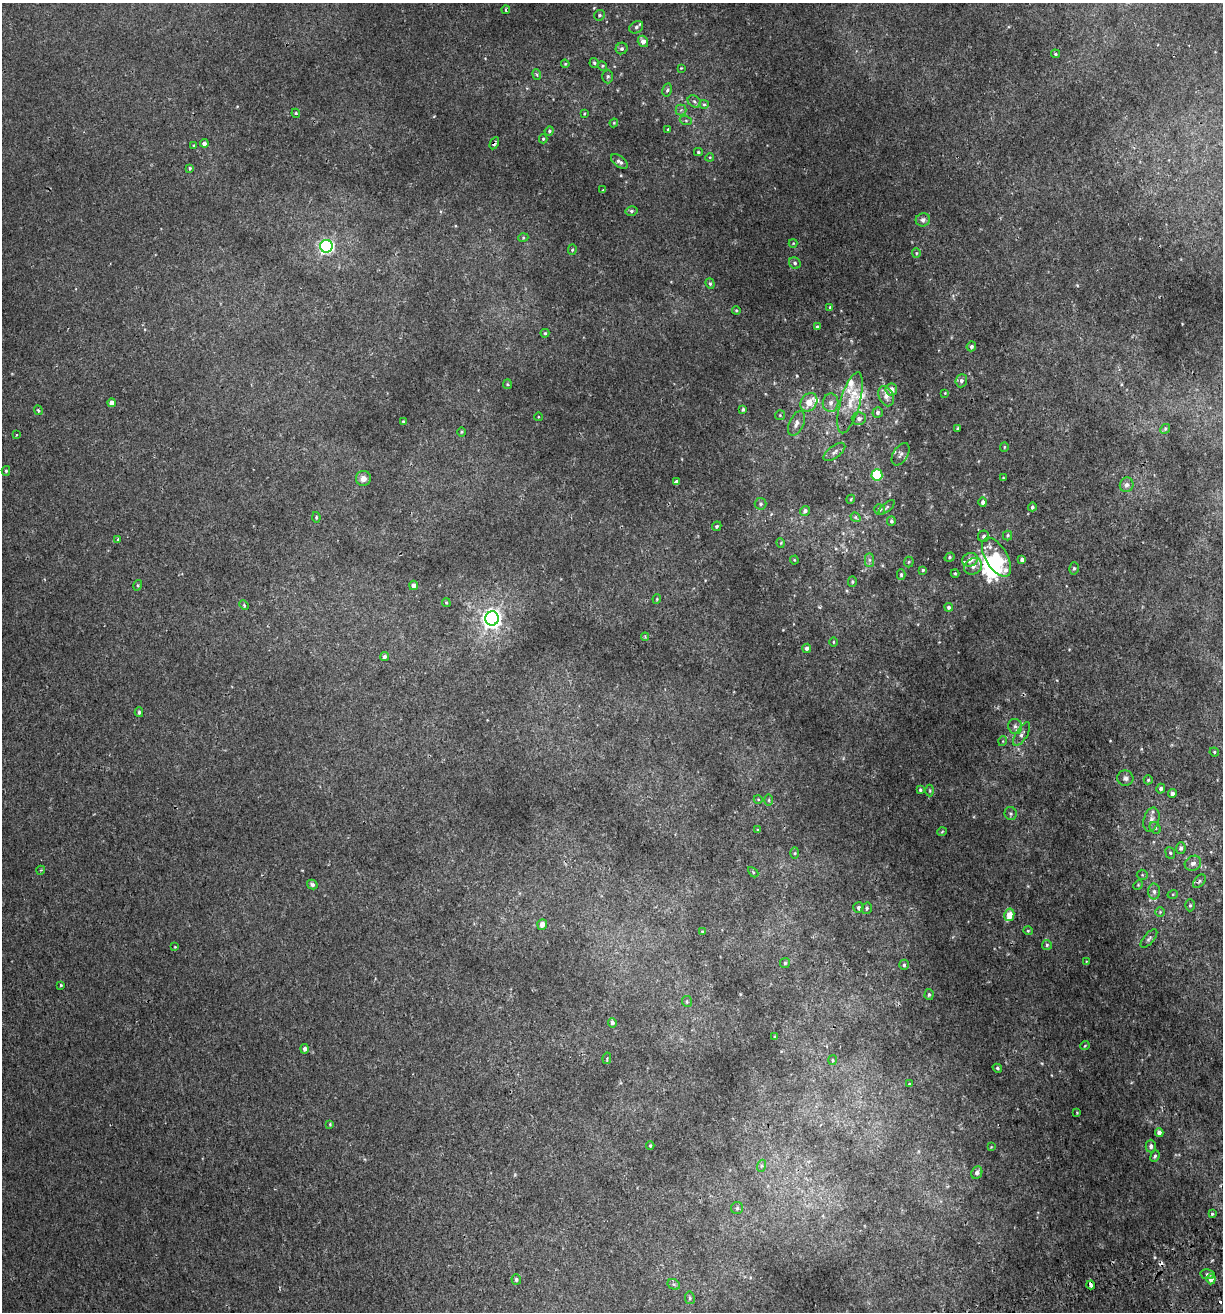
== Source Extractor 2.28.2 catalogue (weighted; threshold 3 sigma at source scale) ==
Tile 6 of 4 x 4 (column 2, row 2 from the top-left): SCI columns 1346-2566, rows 2678-3987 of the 5082 x 5355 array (HDU 1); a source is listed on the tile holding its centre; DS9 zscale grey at full resolution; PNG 1225 x 1314 px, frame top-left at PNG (2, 3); each listed source drawn as its Kron ellipse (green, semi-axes under 4 px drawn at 4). Shown black and unused: <1% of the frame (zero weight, under 2 of 3 exposures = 3% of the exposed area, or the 3 px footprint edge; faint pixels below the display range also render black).
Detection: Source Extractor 2.28.2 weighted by HDU 2 'WHT'; one run over the whole footprint, this tile lists its part. Background 0.00256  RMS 0.0025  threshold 0.0111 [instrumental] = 3 sigma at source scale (4.5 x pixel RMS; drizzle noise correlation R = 1.50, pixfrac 1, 0.0396/0.0396 arcsec/px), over >= 5 px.
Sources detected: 202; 4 inside a brighter object's white glare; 2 cosmic-ray / hot-pixel residue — neither listed nor drawn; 10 inside a brighter listed object's ellipse — not listed separately; the other 186 listed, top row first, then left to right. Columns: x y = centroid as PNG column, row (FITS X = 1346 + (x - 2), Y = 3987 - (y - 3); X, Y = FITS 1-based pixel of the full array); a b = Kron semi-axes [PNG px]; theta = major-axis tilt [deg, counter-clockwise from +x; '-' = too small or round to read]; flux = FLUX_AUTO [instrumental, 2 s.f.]
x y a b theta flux
506 10 4 2 - 0.29
599 15 5 5 - 0.41
636 27 7 5 36 0.63
643 41 6 5 - 1.4
622 48 6 5 - 0.6
1055 54 4 3 - 0.29
594 63 5 4 - 0.38
565 64 4 3 - 0.24
602 66 5 4 - 0.27
681 68 3 3 - 0.17
537 74 5 4 - 0.42
608 76 7 5 89 0.5
667 90 7 4 79 0.42
694 102 7 5 -36 0.55
704 104 5 4 - 0.32
681 110 5 5 - 0.47
296 113 4 4 - 0.36
584 113 3 3 - 0.21
686 121 6 4 -20 0.32
614 123 4 4 - 0.25
668 129 3 3 - 0.28
549 131 4 4 - 0.36
543 139 4 4 - 0.29
204 143 4 3 - 0.95
494 143 6 3 61 0.49
194 145 3 2 - 0.16
698 152 4 4 - 0.26
710 157 4 3 - 0.23
619 162 10 5 -36 0.78
190 168 4 3 - 0.29
603 190 3 3 - 0.22
631 211 6 5 - 0.48
923 220 7 6 - 0.79
523 238 5 3 - 0.25
793 243 4 4 - 0.22
326 246 6 6 - 60
572 250 5 4 - 0.3
916 253 5 4 - 0.27
795 263 6 5 - 0.54
710 284 5 4 - 0.34
830 307 4 4 - 0.25
736 310 4 4 - 0.24
817 327 4 3 - 0.41
545 333 4 4 - 0.29
971 346 5 4 - 0.53
961 381 6 6 - 0.73
507 384 5 4 - 0.28
891 390 6 6 - 1.9
945 393 4 4 - 0.19
886 396 10 7 -67 1.7
809 402 10 7 57 3
112 403 4 4 - 1.5
831 403 9 8 - 1.3
850 403 31 10 75 4.7
743 409 4 3 - 0.38
38 410 5 3 - 0.38
878 412 5 5 - 0.62
780 415 5 5 - 0.28
538 417 4 3 - 0.17
859 419 7 6 - 0.88
403 421 3 2 - 0.2
796 423 13 7 66 1.3
958 429 3 3 - 0.27
1165 429 5 4 - 0.33
461 432 4 3 - 0.22
16 435 3 2 - 0.22
1004 447 5 4 - 0.29
834 452 13 6 38 0.99
901 454 12 7 58 1
6 471 5 4 - 0.37
877 475 6 5 - 13
363 478 7 7 - 1.4
1003 478 3 3 - 0.21
676 482 4 4 - 0.88
1127 485 7 6 - 1
851 499 4 3 - 0.22
983 502 4 4 - 0.79
761 504 6 6 - 0.46
887 507 10 4 41 0.45
1032 507 4 4 - 0.46
879 509 5 5 - 0.66
805 511 5 4 - 0.73
316 517 5 4 - 0.31
856 517 5 4 - 0.3
891 521 5 4 - 0.48
717 526 5 4 - 0.45
1008 535 5 4 - 0.35
984 536 6 5 - 0.52
118 539 4 3 - 0.31
781 543 5 3 - 0.19
950 557 5 4 - 0.38
996 557 22 10 -59 8.1
794 560 4 4 - 0.21
869 560 7 4 -90 0.61
970 560 8 6 22 1.4
1022 560 4 4 - 0.72
909 562 5 5 - 0.3
973 566 9 7 34 1.2
1074 568 6 5 - 0.41
923 570 4 3 - 0.33
955 573 4 4 - 0.29
901 575 5 4 - 0.43
852 581 5 4 - 0.33
138 585 5 3 - 0.27
413 585 5 4 - 0.96
657 599 4 4 - 0.26
446 603 4 3 - 0.25
244 605 5 3 - 0.27
949 607 4 4 - 0.52
492 618 7 7 - 130
645 637 4 4 - 0.27
833 642 5 3 - 0.22
807 648 4 4 - 0.82
385 657 4 4 - 0.84
139 712 5 3 - 0.46
1015 726 8 7 - 0.76
1022 734 13 5 59 0.85
1003 741 5 3 - 0.2
1214 752 5 4 - 0.3
1125 778 8 7 - 0.82
1148 780 4 4 - 0.31
1161 789 5 4 - 0.63
920 790 4 4 - 0.34
930 791 6 3 -89 0.25
1172 793 4 4 - 0.71
758 799 4 3 - 0.18
769 800 5 3 - 0.25
1011 814 7 6 - 0.5
1151 820 12 7 73 1.3
1155 828 6 5 - 0.42
758 830 3 3 - 0.29
942 832 5 3 - 0.2
1181 848 5 5 - 0.62
795 853 6 4 88 0.35
1170 853 6 4 -67 0.4
1193 863 8 7 - 1
41 870 4 3 - 0.22
753 872 6 4 -46 0.3
1142 875 5 5 - 0.3
1199 881 8 5 47 0.53
312 885 5 4 - 0.64
1138 885 5 4 - 0.31
1154 891 8 6 -88 0.77
1173 894 5 3 - 0.26
1190 905 6 5 - 0.39
858 907 5 5 - 0.52
867 908 6 5 - 0.41
1160 912 5 5 - 0.32
1009 915 6 5 - 3.7
542 924 5 5 - 1.8
1028 931 4 4 - 0.27
703 932 4 4 - 0.28
1149 938 11 5 49 0.61
1047 945 5 5 - 0.36
175 947 4 3 - 0.16
1086 961 4 3 - 0.18
785 963 5 5 - 0.34
904 965 5 4 - 0.46
61 985 3 2 - 0.22
929 994 5 4 - 0.41
687 1001 5 5 - 0.36
612 1023 4 4 - 0.64
775 1037 3 3 - 0.3
1085 1045 4 3 - 0.21
305 1049 4 4 - 0.79
607 1058 6 4 79 0.32
833 1060 5 3 - 0.27
997 1068 5 4 - 0.37
909 1084 3 3 - 0.25
1077 1112 2 2 - 0.18
330 1124 4 4 - 0.23
1159 1132 4 4 - 1
650 1145 4 3 - 0.28
1151 1146 6 5 - 0.71
991 1147 3 3 - 0.16
1155 1156 6 4 68 0.4
761 1166 6 4 72 0.36
977 1173 6 5 - 0.9
737 1208 6 6 - 0.49
1212 1214 3 3 - 0.26
1208 1274 7 5 -9 0.5
516 1279 5 5 - 0.51
1211 1279 5 4 - 1.5
674 1284 6 5 - 0.42
1091 1285 4 3 - 2.2
690 1298 6 5 - 0.44
Overlapping masked pixels (flux is a lower limit): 2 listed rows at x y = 494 143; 1091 1285